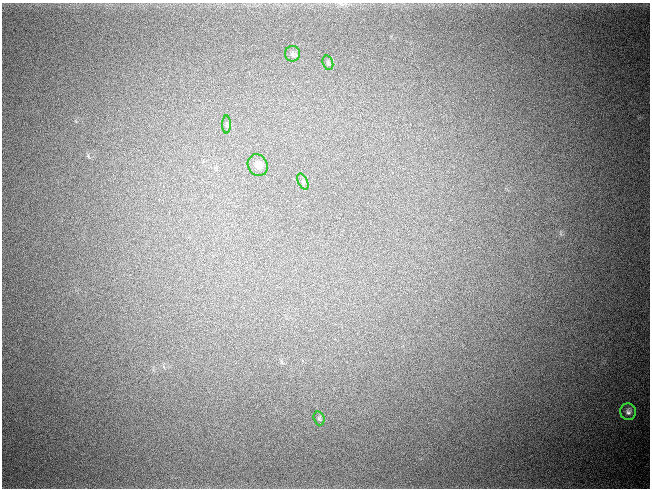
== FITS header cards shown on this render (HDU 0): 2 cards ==
NAXIS1  =                  648 / length of data axis 1
NAXIS2  =                  486 / length of data axis 2

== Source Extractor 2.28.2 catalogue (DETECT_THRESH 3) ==
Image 648 x 486 px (HDU 0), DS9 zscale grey, 1 PNG px = 1 image px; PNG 652 x 490 px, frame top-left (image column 1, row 486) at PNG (2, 3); each listed source drawn as its Kron ellipse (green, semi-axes under 4 px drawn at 4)
Background 3910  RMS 96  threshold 287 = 3 sigma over >= 5 px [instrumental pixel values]
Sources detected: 7; all 7 listed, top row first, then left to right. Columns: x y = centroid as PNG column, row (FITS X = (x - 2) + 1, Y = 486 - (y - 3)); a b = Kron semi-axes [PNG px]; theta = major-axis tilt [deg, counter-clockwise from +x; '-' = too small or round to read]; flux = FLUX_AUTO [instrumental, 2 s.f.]
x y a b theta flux
292 54 7 7 - 21000
328 63 7 5 -73 13000
227 125 9 4 -90 12000
258 165 11 9 -62 48000
303 182 8 4 -64 13000
628 412 8 8 - 23000
319 418 7 5 -72 13000